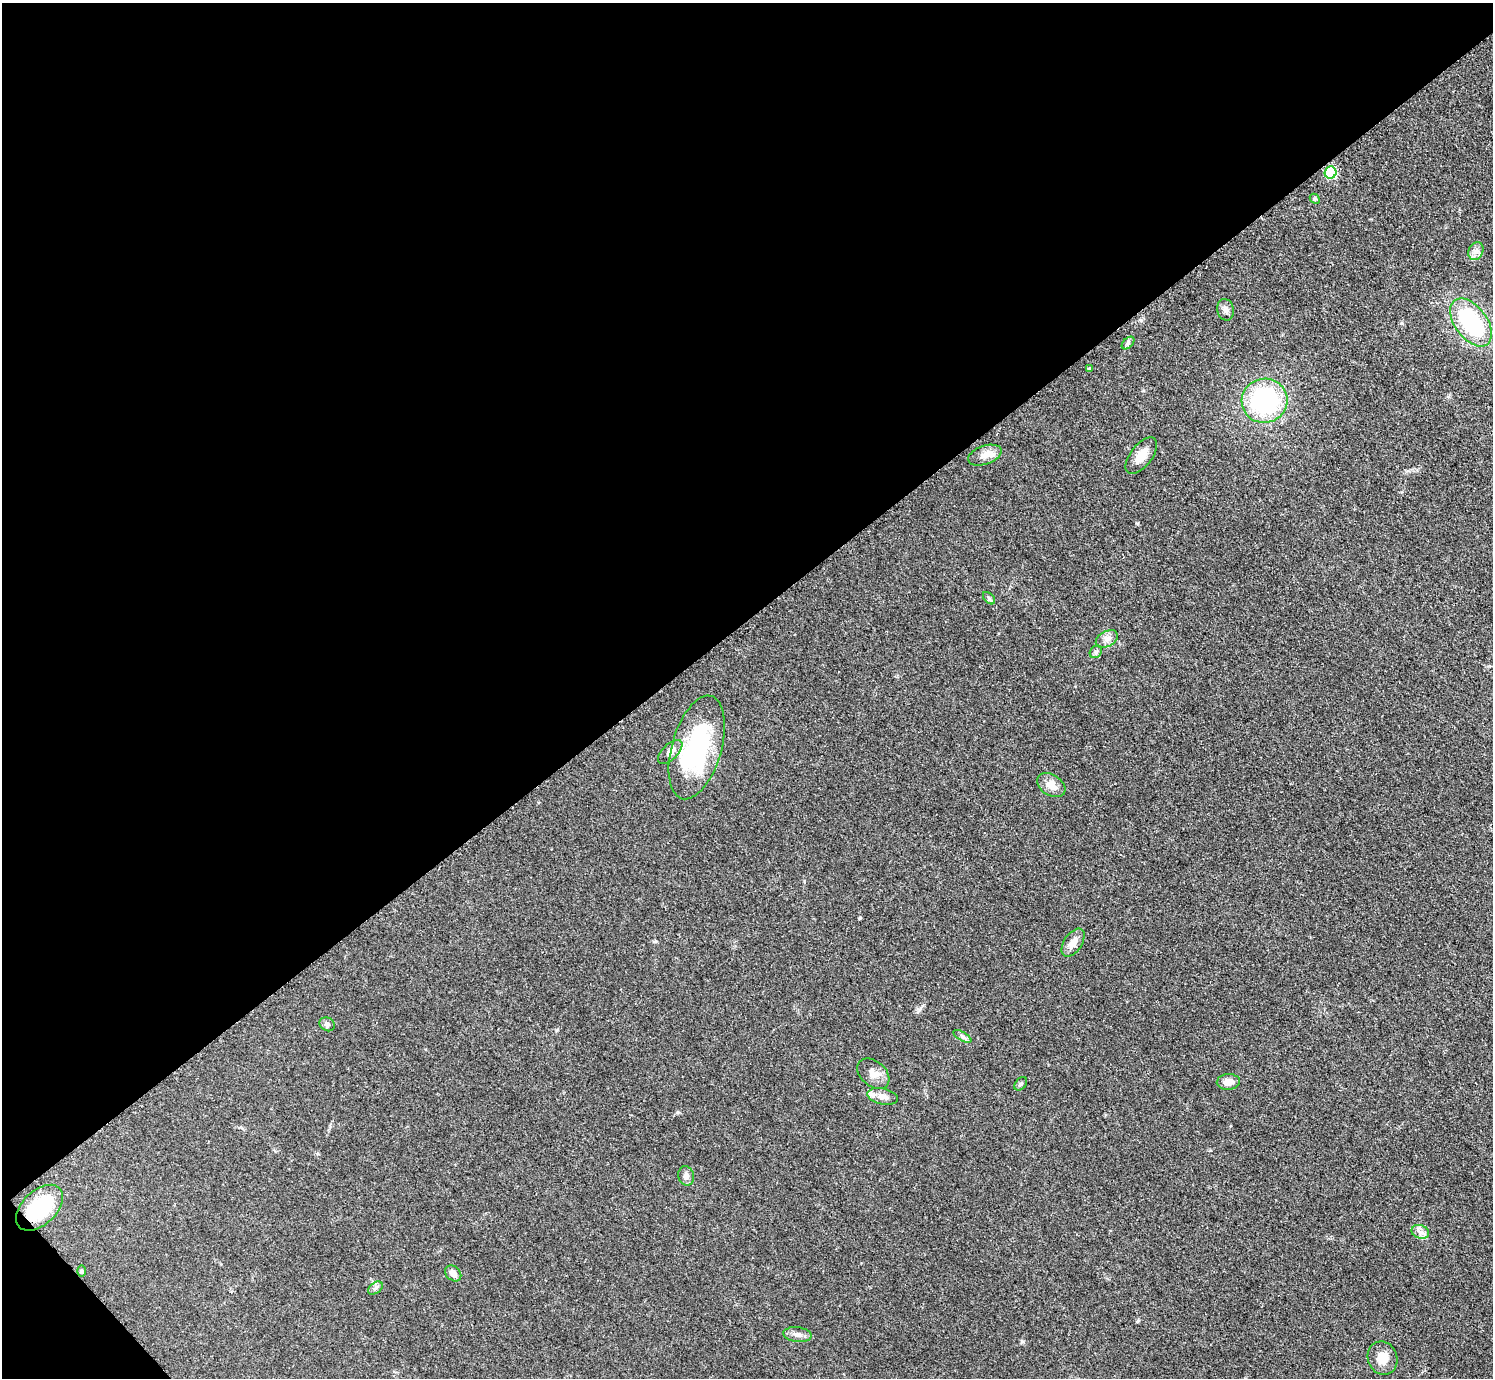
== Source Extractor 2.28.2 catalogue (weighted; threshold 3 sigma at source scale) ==
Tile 5 of 4 x 4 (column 1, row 2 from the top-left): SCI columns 8-1498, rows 3063-4438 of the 5984 x 5981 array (HDU 1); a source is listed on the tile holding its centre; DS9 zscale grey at full resolution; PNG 1495 x 1380 px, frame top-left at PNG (2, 3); each listed source drawn as its Kron ellipse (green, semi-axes under 4 px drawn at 4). Shown black and unused: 46% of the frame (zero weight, under 3 of 5 exposures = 1% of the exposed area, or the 3 px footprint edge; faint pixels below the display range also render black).
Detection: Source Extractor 2.28.2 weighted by HDU 2 'WHT'; one run over the whole footprint, this tile lists its part. Background 0.0959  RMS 0.0067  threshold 0.0301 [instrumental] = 3 sigma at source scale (4.5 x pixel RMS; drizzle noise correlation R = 1.50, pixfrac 1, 0.05/0.05 arcsec/px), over >= 5 px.
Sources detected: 32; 1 inside a brighter listed object's ellipse — not listed separately; the other 31 listed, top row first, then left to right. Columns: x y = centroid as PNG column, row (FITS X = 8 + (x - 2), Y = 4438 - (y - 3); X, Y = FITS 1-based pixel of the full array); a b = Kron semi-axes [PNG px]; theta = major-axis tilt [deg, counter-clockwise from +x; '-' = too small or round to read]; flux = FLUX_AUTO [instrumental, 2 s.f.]
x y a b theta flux
1331 173 6 6 - 49
1315 199 6 4 -43 0.92
1476 251 9 7 62 3.3
1225 310 11 8 -76 3.1
1471 322 27 16 -53 68
1128 343 7 4 45 1.4
1089 369 4 3 - 0.9
1265 401 23 22 - 84
985 455 17 9 19 5.8
1141 456 22 10 52 9.2
989 598 7 4 -45 1.3
1107 639 12 7 30 3.6
1096 652 7 5 47 1.4
697 747 53 25 74 78
670 752 15 7 44 5
1051 785 15 10 -33 6.9
1073 943 16 9 55 5.8
327 1024 8 6 -28 1.8
962 1036 10 4 -30 1.9
873 1074 18 12 -40 6.2
1228 1082 12 8 3 5.4
1021 1084 8 5 49 1.3
882 1096 16 8 -12 4.3
686 1176 10 8 -78 2.5
40 1208 28 17 44 39
1420 1232 9 6 -20 2.9
82 1271 6 4 89 0.94
453 1273 9 7 -41 3
375 1288 8 5 36 1.8
797 1335 14 7 -7 3.6
1382 1358 17 14 -70 8.7
Overlapping masked pixels (flux is a lower limit): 1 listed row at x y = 40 1208
Unlisted compact peaks at least as high as the median listed source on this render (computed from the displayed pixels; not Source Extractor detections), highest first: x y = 1022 1341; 1137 523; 678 1112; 1138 1321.